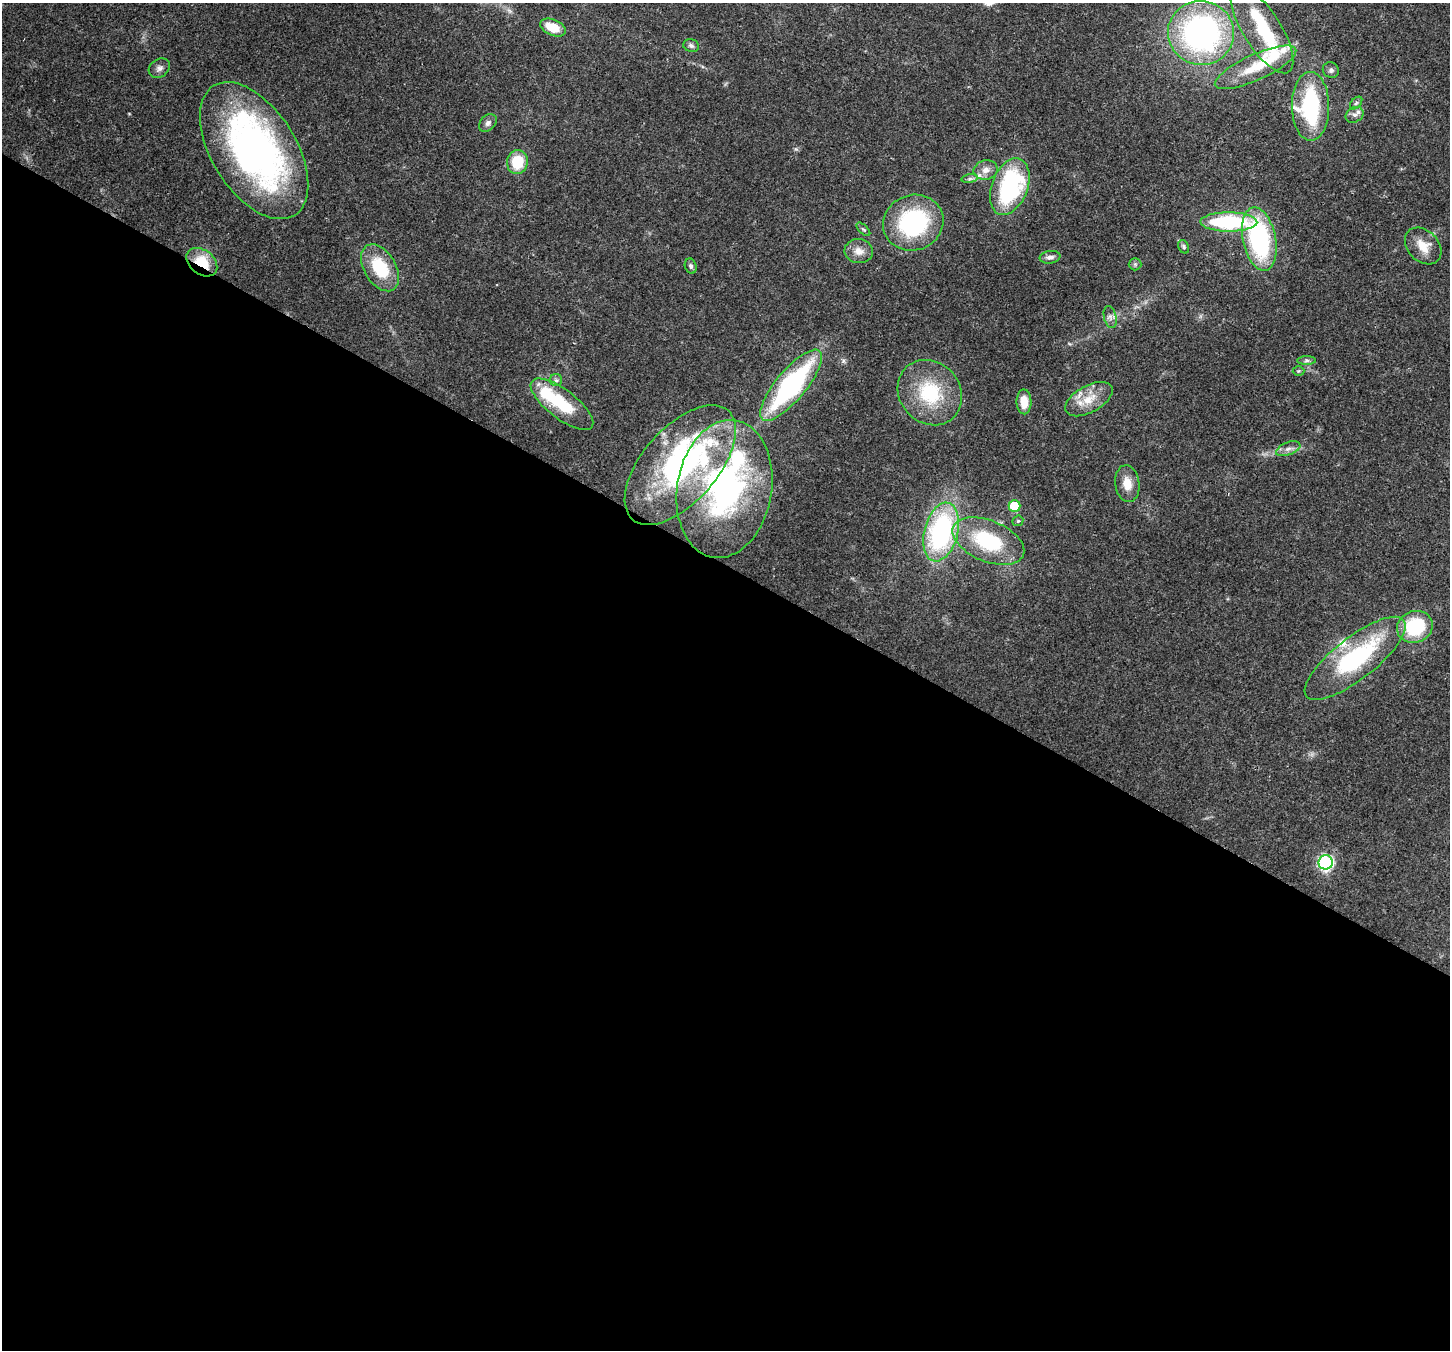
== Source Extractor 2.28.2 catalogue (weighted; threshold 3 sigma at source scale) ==
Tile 14 of 4 x 4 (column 2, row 4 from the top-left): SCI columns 1525-2972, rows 360-1707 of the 5938 x 6042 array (HDU 1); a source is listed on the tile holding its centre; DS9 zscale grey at full resolution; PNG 1452 x 1352 px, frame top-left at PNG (2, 3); each listed source drawn as its Kron ellipse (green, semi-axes under 4 px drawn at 4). Shown black and unused: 58% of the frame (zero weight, under 3 of 4 exposures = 8% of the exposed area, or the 3 px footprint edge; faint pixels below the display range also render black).
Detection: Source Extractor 2.28.2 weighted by HDU 2 'WHT'; one run over the whole footprint, this tile lists its part. Background 0.103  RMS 0.004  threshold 0.0181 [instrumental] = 3 sigma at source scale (4.5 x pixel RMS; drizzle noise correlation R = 1.50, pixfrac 1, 0.0396/0.0396 arcsec/px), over >= 5 px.
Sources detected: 59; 2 inside a brighter object's white glare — neither listed nor drawn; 9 inside a brighter listed object's ellipse — not listed separately; the other 48 listed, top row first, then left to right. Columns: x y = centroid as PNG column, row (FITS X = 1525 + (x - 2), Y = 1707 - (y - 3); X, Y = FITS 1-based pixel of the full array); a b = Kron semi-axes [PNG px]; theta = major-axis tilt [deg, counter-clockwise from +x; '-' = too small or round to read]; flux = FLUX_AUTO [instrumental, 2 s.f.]
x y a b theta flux
553 27 14 8 -22 8.3
1262 29 50 19 -58 27
1201 33 33 32 - 110
691 46 8 6 -18 1
1256 67 44 13 24 14
159 68 11 9 36 1.9
1331 70 8 7 - 1.2
1356 103 7 4 46 0.9
1310 106 34 18 -89 42
1355 115 9 7 29 1.7
488 123 10 7 45 1.6
254 151 76 42 -58 150
517 162 12 10 80 12
986 170 12 9 11 3
970 179 8 4 8 0.95
1010 187 29 18 69 53
1229 222 28 9 0 41
913 223 30 27 21 45
863 229 8 4 -44 0.72
1259 239 32 16 -79 58
1423 246 21 15 -45 6.8
1184 247 7 5 -62 0.87
859 251 14 12 -8 3.8
1050 257 10 6 8 1.8
202 262 17 12 -38 12
1135 264 6 6 - 0.79
691 266 8 5 -72 0.98
380 268 26 16 -59 19
1110 317 11 6 -76 1.7
1307 360 9 4 0 0.93
1298 371 6 5 - 0.54
556 380 6 6 - 0.89
791 385 44 15 50 73
930 393 34 30 -48 26
1089 399 26 13 29 8.5
1024 402 12 7 -89 6.1
562 404 38 14 -38 20
1288 449 13 6 21 2.1
680 465 72 37 49 88
1127 484 18 12 -82 5.4
724 489 69 47 80 99
1014 506 6 6 - 16
1018 521 6 5 - 0.59
941 532 30 16 75 69
988 541 38 20 -22 32
1415 627 18 15 22 25
1355 658 62 21 38 51
1326 862 7 7 - 73
Overlapping masked pixels (flux is a lower limit): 2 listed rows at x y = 202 262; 1355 658